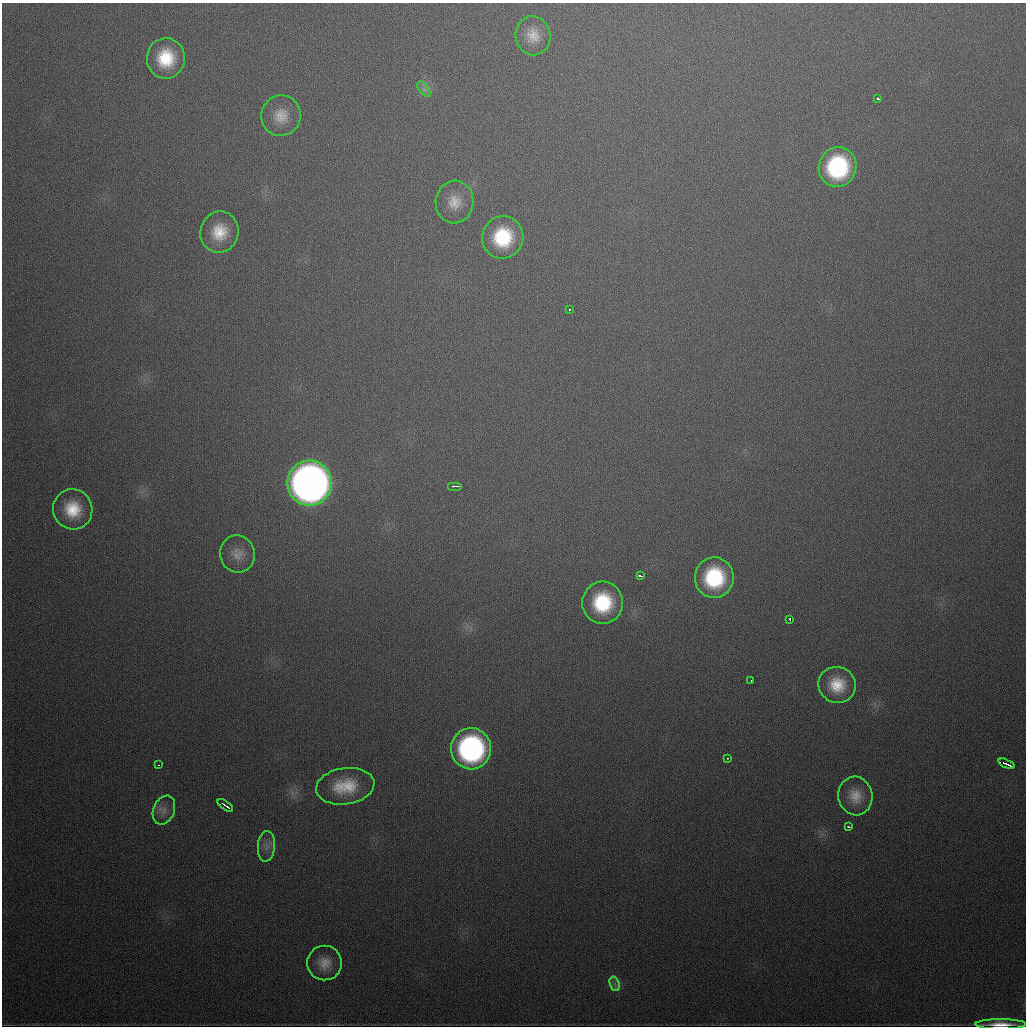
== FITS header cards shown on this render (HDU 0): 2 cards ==
NAXIS1  =                 1024
NAXIS2  =                 1024

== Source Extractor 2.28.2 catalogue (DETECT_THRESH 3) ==
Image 1024 x 1024 px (HDU 0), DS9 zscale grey, 1 PNG px = 1 image px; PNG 1028 x 1028 px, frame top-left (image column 1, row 1024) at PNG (2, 3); each listed source drawn as its Kron ellipse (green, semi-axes under 4 px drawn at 4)
Background 534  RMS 18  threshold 54.1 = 3 sigma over >= 5 px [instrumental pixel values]
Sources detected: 33; all 33 listed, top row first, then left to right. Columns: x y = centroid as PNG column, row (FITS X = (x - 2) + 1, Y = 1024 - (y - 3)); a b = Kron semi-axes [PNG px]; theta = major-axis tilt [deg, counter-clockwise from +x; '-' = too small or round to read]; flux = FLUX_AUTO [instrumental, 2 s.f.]
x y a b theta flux
533 36 19 17 -81 2.1e+04
166 58 20 19 - 5.4e+04
424 89 9 4 -53 4.2e+03
878 99 3 3 - 3.6e+03
281 116 20 19 - 2.4e+04
838 167 20 19 - 1.3e+05
454 202 21 19 86 2.5e+04
219 232 21 19 73 3.5e+04
503 237 21 20 - 7.8e+04
569 310 3 2 - 5.1e+03
310 483 22 22 - 1.3e+06
455 486 7 2 0 4.2e+03
73 509 20 19 - 4.1e+04
237 554 19 17 -78 1.7e+04
640 576 4 3 - 6.6e+03
714 578 20 19 - 9.7e+04
603 603 21 20 - 8.4e+04
790 619 3 3 - 5.7e+03
751 681 3 2 - 2.4e+03
837 685 19 18 - 3.4e+04
471 749 20 20 - 2.9e+05
727 758 3 2 - 8.6e+02
1006 764 9 3 -23 7.2e+03
158 765 3 2 - 1.8e+03
345 786 29 18 9 4.5e+04
855 796 19 17 -79 2.2e+04
225 805 9 2 -35 4.9e+03
164 810 15 10 67 1.1e+04
849 827 3 2 - 2.2e+03
266 846 15 8 85 9.0e+03
325 963 17 17 - 1.9e+04
615 984 7 4 -72 3.8e+03
1001 1024 25 5 0 1.7e+04
At the frame edge (FLAGS 8, measured only in part): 1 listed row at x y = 1001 1024